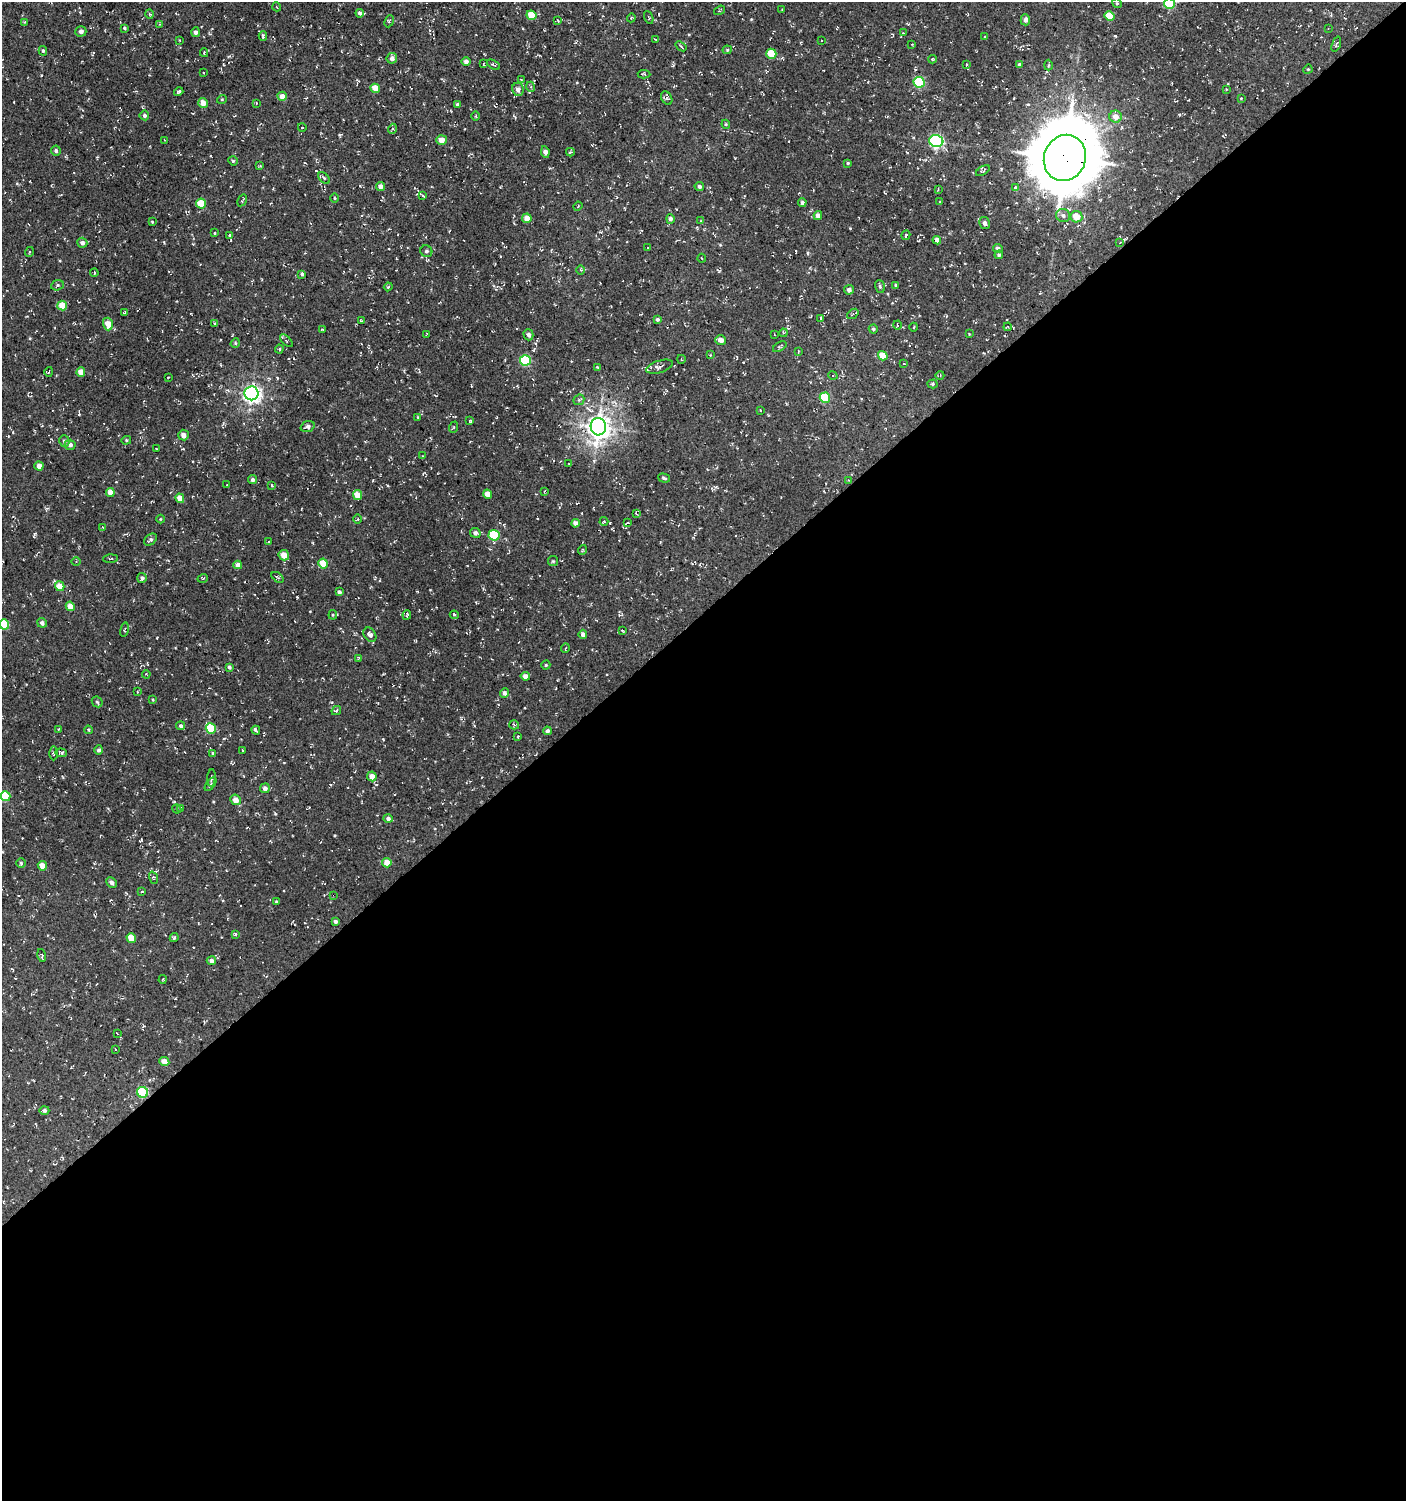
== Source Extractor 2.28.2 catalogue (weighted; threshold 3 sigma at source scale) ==
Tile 15 of 4 x 4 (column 3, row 4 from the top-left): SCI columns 3009-4412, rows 1-1499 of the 5951 x 5996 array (HDU 1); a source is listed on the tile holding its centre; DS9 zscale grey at full resolution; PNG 1408 x 1503 px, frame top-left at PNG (2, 2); each listed source drawn as its Kron ellipse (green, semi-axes under 4 px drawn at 4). Shown black and unused: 59% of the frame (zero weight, under 3 of 4 exposures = <1% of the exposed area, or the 3 px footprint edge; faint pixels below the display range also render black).
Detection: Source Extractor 2.28.2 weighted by HDU 2 'WHT'; one run over the whole footprint, this tile lists its part. Background -5.00e-04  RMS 0.0054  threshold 0.0242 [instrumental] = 3 sigma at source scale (4.5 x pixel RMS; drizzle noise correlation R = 1.50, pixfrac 1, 0.0396/0.0396 arcsec/px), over >= 5 px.
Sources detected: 280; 14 cosmic-ray / hot-pixel residue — neither listed nor drawn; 1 inside a brighter listed object's ellipse — not listed separately; the other 265 listed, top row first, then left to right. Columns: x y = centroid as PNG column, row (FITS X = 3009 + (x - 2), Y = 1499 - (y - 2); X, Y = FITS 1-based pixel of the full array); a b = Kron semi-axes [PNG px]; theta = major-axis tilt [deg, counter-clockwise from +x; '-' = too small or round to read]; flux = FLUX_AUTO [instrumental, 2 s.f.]
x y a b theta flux
1117 3 5 4 - 0.75
1169 3 5 5 - 29
277 7 4 2 - 0.43
782 9 3 2 - 0.36
719 10 6 2 36 0.54
360 13 4 3 - 1.3
149 14 5 3 - 0.6
531 15 5 5 - 9.5
1109 16 5 4 - 15
649 17 7 2 -68 0.43
631 18 4 3 - 0.48
1025 20 5 5 - 2.1
389 21 6 4 66 0.76
558 21 4 3 - 0.55
24 22 4 3 - 0.54
160 24 4 3 - 0.49
124 28 3 3 - 0.68
1328 28 3 2 - 0.3
81 31 5 5 - 1.8
195 32 5 4 - 1.7
903 33 3 2 - 0.34
263 36 5 3 - 1.2
985 37 3 2 - 0.48
655 39 4 2 - 0.34
180 40 3 2 - 0.38
822 41 3 3 - 1.6
912 44 2 2 - 0.46
1336 44 8 3 71 0.75
681 46 6 3 -38 0.63
727 50 4 4 - 0.58
43 51 5 4 - 0.83
204 53 4 3 - 0.65
771 54 5 5 - 13
392 58 5 5 - 2.4
932 59 4 4 - 0.53
466 61 4 4 - 2.1
484 64 4 2 - 0.5
1020 64 4 4 - 1.3
493 65 7 3 -30 0.69
966 65 4 2 - 0.42
1048 65 5 3 - 0.72
1308 69 5 4 - 0.54
203 73 3 2 - 0.46
644 74 6 4 -2 0.87
521 79 4 2 - 0.36
919 82 5 5 - 34
531 87 5 3 - 0.57
375 88 5 4 - 7.4
518 89 6 6 - 2.7
1226 89 3 3 - 0.38
179 92 5 3 - 1
282 96 4 4 - 4.2
667 98 7 5 -61 1.2
1241 98 2 2 - 0.43
222 99 5 3 - 0.42
203 103 5 5 - 4.4
256 103 3 3 - 0.44
457 104 4 4 - 0.78
144 115 5 4 - 1.2
476 116 5 3 - 0.5
1116 117 6 6 - 4
726 124 4 4 - 0.64
302 127 4 3 - 0.3
392 129 5 3 - 0.62
164 140 3 2 - 0.31
441 140 5 5 - 3.7
936 141 7 6 - 90
56 151 5 5 - 1.4
545 152 6 4 -81 2.6
570 152 4 3 - 0.61
1065 158 23 21 69 4100
233 161 5 4 - 0.75
848 163 3 3 - 0.61
260 166 3 3 - 0.49
983 171 8 2 32 0.63
324 178 7 4 -45 0.75
381 186 4 4 - 2.4
699 187 5 4 - 1.2
1015 188 3 3 - 4.2
938 189 4 3 - 0.54
423 196 4 2 - 0.58
334 198 4 3 - 0.48
242 200 6 3 59 0.57
940 201 3 2 - 0.35
802 202 4 3 - 1.3
201 204 5 5 - 16
578 206 4 3 - 0.52
1063 215 7 6 - 1.7
818 216 4 4 - 2.9
1076 217 6 5 - 7.7
527 218 5 4 - 4.4
670 219 5 4 - 1.4
701 221 4 2 - 0.38
152 222 4 4 - 0.46
984 223 6 5 - 1.6
215 233 3 3 - 0.69
230 235 3 3 - 1
906 235 5 3 - 0.86
937 240 4 4 - 2.6
1120 242 3 2 - 0.27
82 243 5 5 - 1.8
648 247 3 2 - 0.48
998 248 4 4 - 1.5
426 251 6 5 - 1.1
29 252 5 3 - 0.58
999 255 4 4 - 1
702 258 4 3 - 0.45
580 270 4 3 - 0.56
94 273 4 3 - 0.63
302 274 3 3 - 0.99
57 285 6 5 - 0.96
896 285 3 3 - 0.64
880 286 6 5 - 0.89
388 287 4 3 - 0.57
849 290 5 5 - 1.8
62 305 5 4 - 9
125 312 3 2 - 0.35
853 314 6 4 38 0.91
657 319 3 3 - 0.98
820 319 3 3 - 1
361 321 3 2 - 0.45
108 324 6 5 - 7.1
215 324 3 3 - 0.55
897 325 4 3 - 0.58
914 327 4 3 - 0.49
1008 327 4 3 - 0.42
322 329 4 2 - 0.38
873 329 4 4 - 0.95
783 333 4 3 - 0.5
426 334 4 2 - 0.35
774 334 3 2 - 0.33
969 334 2 2 - 0.35
528 335 5 5 - 1.7
721 340 5 5 - 3.1
286 341 8 3 -45 0.79
235 343 5 4 - 0.66
780 347 7 4 32 0.85
279 349 4 4 - 0.67
798 351 3 2 - 0.36
710 355 4 2 - 0.38
883 356 5 4 - 8.3
681 359 4 3 - 0.4
525 360 5 5 - 34
904 364 3 2 - 0.31
597 367 4 4 - 0.58
660 367 14 6 17 1.9
49 372 5 2 - 0.38
81 372 4 4 - 5.7
940 375 4 3 - 0.64
833 376 5 3 - 0.63
168 377 3 2 - 0.39
932 384 5 4 - 0.68
251 393 7 7 - 200
825 398 5 5 - 26
579 400 6 5 - 0.85
760 410 3 2 - 0.33
418 417 4 4 - 0.45
470 421 4 3 - 0.47
308 426 7 5 20 2.2
454 427 6 3 71 0.59
598 427 8 7 - 440
184 435 5 5 - 2.3
126 440 5 4 - 0.64
64 441 6 5 - 1.2
70 445 5 5 - 1.7
157 449 3 2 - 0.61
422 456 3 2 - 0.33
569 464 3 2 - 0.35
39 466 4 4 - 3.1
664 478 6 3 -17 0.82
253 480 4 4 - 1.5
848 480 4 3 - 0.44
227 485 3 2 - 0.39
271 485 4 2 - 0.41
544 491 3 2 - 0.46
110 493 4 4 - 4.3
488 494 4 4 - 4.6
357 495 5 4 - 7.6
180 498 5 4 - 4.7
636 513 4 3 - 0.61
160 519 4 3 - 0.39
358 519 4 3 - 0.51
604 521 4 4 - 0.54
576 523 4 4 - 3.1
628 523 4 2 - 0.48
103 527 4 3 - 0.45
475 533 5 5 - 1.8
494 535 5 5 - 27
150 540 7 5 37 1.2
268 542 3 3 - 0.55
582 550 5 3 - 0.49
284 555 5 5 - 5.2
111 559 7 3 3 0.61
76 561 5 3 - 0.47
553 561 5 5 - 0.79
323 563 5 4 - 10
238 565 4 4 - 2.9
278 577 7 4 -38 0.82
142 578 5 4 - 1.3
203 578 5 3 - 0.45
60 586 5 4 - 7.3
339 592 4 3 - 1.3
70 606 5 4 - 5.9
333 615 4 4 - 0.55
407 615 5 3 - 0.79
454 615 4 3 - 0.8
42 623 5 4 - 1.6
4 624 5 5 - 18
125 630 7 3 81 0.61
622 631 4 3 - 0.67
583 634 5 4 - 2.4
370 635 8 5 -53 2.4
565 648 5 3 - 0.5
358 659 3 2 - 0.44
546 665 4 4 - 0.67
229 667 4 3 - 0.87
146 674 4 3 - 0.43
525 676 4 4 - 2.8
137 692 4 2 - 0.37
504 693 5 4 - 2.3
153 700 4 2 - 0.45
97 702 6 4 -45 0.77
336 710 5 4 - 0.7
514 725 5 4 - 0.66
181 726 4 4 - 1.2
211 728 5 5 - 16
59 729 4 2 - 0.37
88 730 4 3 - 0.68
256 730 4 3 - 11
547 731 4 4 - 1.4
518 737 4 3 - 0.51
99 750 4 4 - 1.2
243 750 3 2 - 0.75
53 753 7 3 89 0.69
61 753 6 4 -5 0.93
213 753 4 4 - 0.76
372 776 5 4 - 4
211 778 9 3 85 0.82
211 784 8 4 51 0.87
265 788 5 5 - 2.1
5 796 5 5 - 21
236 800 5 5 - 4.1
181 808 4 3 - 0.6
177 809 4 3 - 0.71
388 819 5 4 - 1.6
21 863 5 5 - 0.92
387 863 5 4 - 4.7
42 866 5 4 - 4.8
153 878 6 4 -71 0.64
112 883 6 4 -44 1.9
142 892 4 3 - 0.54
334 895 3 2 - 0.5
276 902 3 3 - 0.49
335 921 3 3 - 1.1
235 934 4 4 - 0.62
131 938 5 4 - 9.3
174 938 4 3 - 0.76
41 955 7 3 -77 0.75
211 961 4 4 - 2.4
163 979 4 3 - 0.46
117 1033 3 2 - 0.4
115 1049 3 2 - 0.41
164 1062 5 4 - 5.4
143 1092 6 5 - 30
44 1110 5 4 - 1.3
Overlapping masked pixels (flux is a lower limit): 7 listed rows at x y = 1109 16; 1065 158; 937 240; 525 360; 598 427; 334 895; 143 1092
Isophote crosses this tile's border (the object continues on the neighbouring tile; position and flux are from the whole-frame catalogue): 3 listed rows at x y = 1169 3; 4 624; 5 796